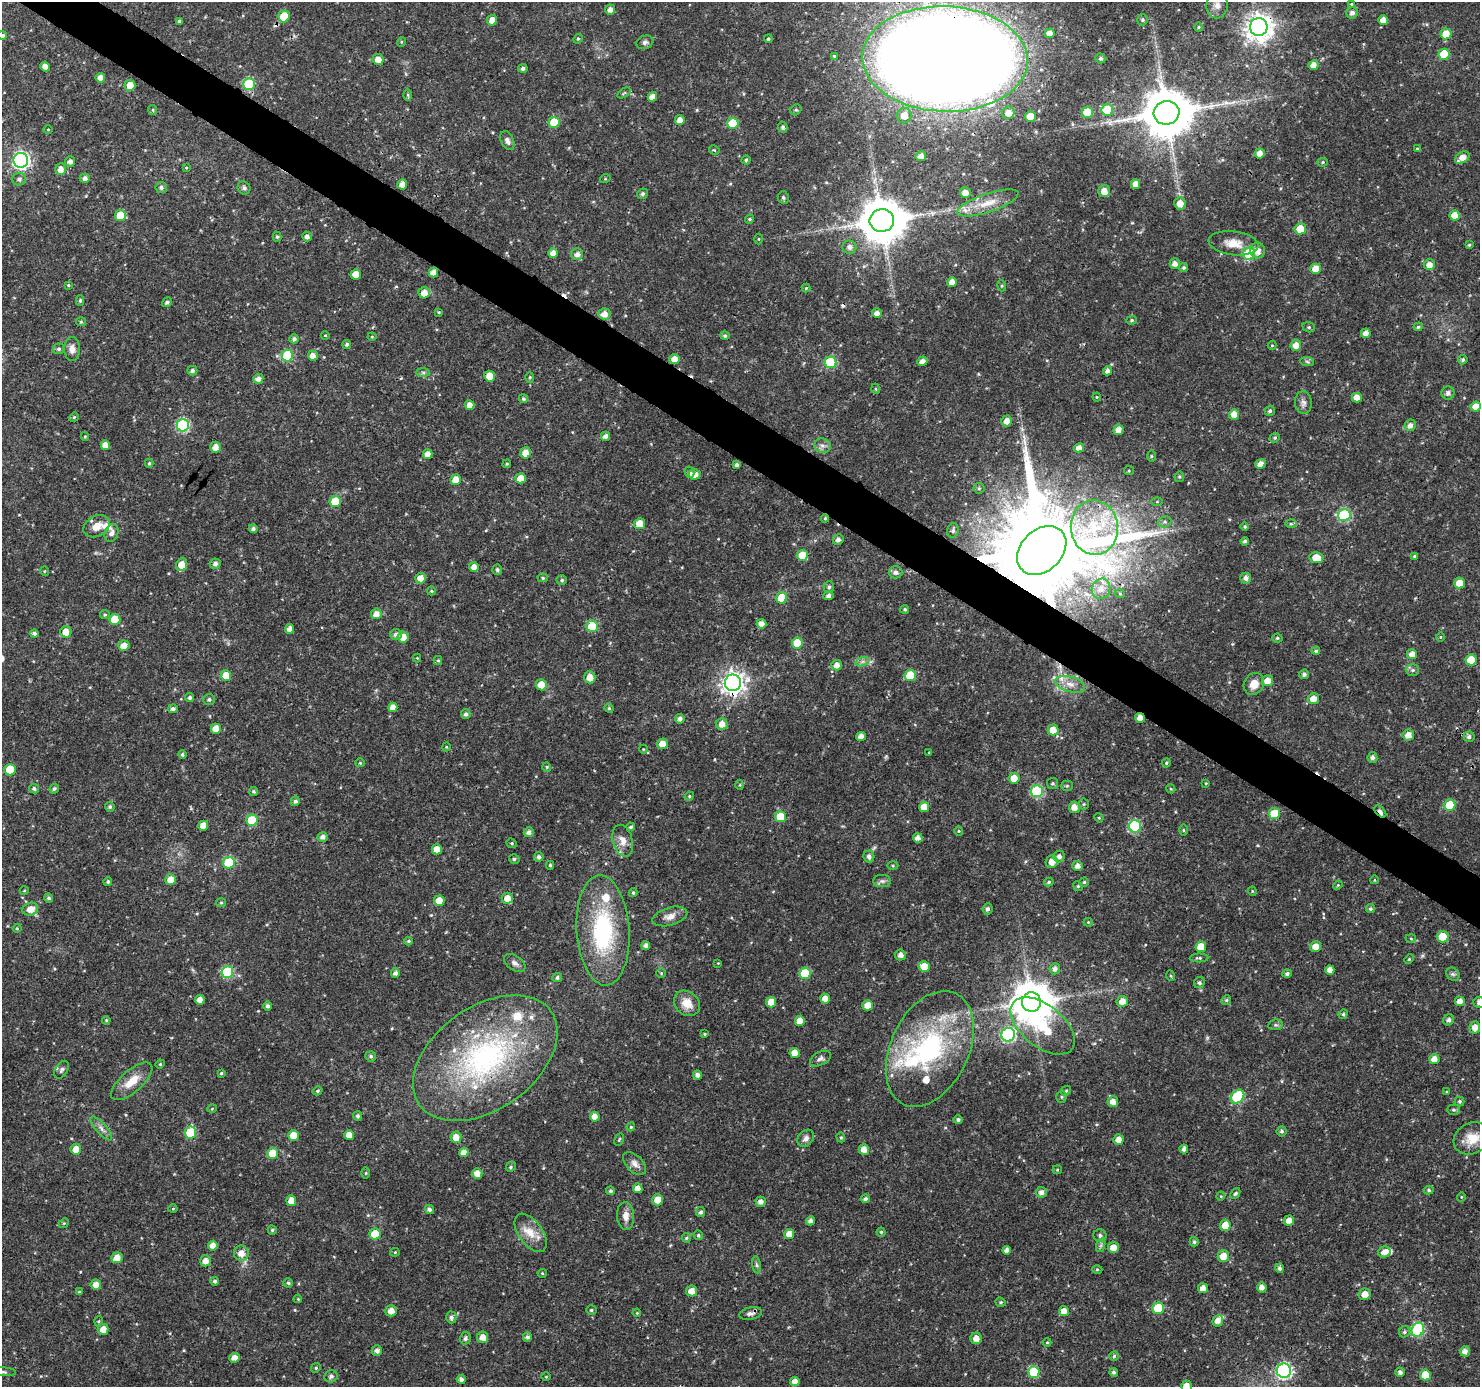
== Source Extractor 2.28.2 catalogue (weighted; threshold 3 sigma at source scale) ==
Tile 11 of 4 x 4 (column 3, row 3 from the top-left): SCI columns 2960-4437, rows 1574-2958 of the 5926 x 5984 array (HDU 1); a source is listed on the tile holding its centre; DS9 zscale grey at full resolution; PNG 1482 x 1389 px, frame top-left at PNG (2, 2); each listed source drawn as its Kron ellipse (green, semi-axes under 4 px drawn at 4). Shown black and unused: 4% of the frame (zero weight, under 3 of 4 exposures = <1% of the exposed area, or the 3 px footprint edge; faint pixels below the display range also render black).
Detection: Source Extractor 2.28.2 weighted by HDU 2 'WHT'; one run over the whole footprint, this tile lists its part. Background 0.0184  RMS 0.0016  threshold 0.00728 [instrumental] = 3 sigma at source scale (4.5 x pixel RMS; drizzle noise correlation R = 1.50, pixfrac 1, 0.0396/0.0396 arcsec/px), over >= 5 px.
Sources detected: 514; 1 too faint to see at this stretch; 2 inside a brighter object's white glare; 3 cosmic-ray / hot-pixel residue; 1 long thin detection or spike segment (spike, bleed or trail) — neither listed nor drawn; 13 inside a brighter listed object's ellipse — not listed separately; the other 494 listed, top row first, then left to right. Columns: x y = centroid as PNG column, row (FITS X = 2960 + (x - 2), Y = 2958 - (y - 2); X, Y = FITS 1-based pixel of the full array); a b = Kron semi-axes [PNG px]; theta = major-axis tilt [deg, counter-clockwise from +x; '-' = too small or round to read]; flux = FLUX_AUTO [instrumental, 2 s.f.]
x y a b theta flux
1351 4 4 4 - 0.15
1217 5 13 10 85 1.2
610 9 5 5 - 0.89
1352 13 6 5 - 0.6
284 16 6 5 - 4.6
492 20 5 5 - 1.3
1142 20 6 5 - 0.31
1383 20 5 4 - 1.2
179 21 4 3 - 0.3
1198 27 5 3 - 0.17
1259 27 9 9 - 180
1050 33 5 4 - 1.1
1446 34 5 5 - 2.4
2 35 4 4 - 0.42
578 39 5 4 - 0.18
768 39 4 4 - 0.31
401 42 5 3 - 0.16
645 42 9 6 18 0.46
1444 54 5 5 - 4.6
835 56 3 3 - 0.61
1100 58 5 4 - 0.35
378 59 6 5 - 1.2
945 59 83 52 -2 710
1314 65 5 5 - 1.2
45 67 5 4 - 1
523 68 4 4 - 0.47
100 78 5 4 - 1.2
249 84 6 6 - 11
130 85 5 5 - 1.7
624 93 7 3 37 0.24
408 95 6 4 -88 0.25
652 97 5 4 - 1.2
153 110 5 4 - 0.23
796 110 6 5 - 0.26
1107 110 6 6 - 8
1087 112 5 5 - 5.6
1008 113 6 6 - 1.3
1166 113 13 12 - 870
904 116 8 7 - 1.7
1030 116 5 5 - 3
680 120 5 5 - 1.2
554 122 5 5 - 4
733 123 6 5 - 5.7
783 127 5 4 - 0.36
48 129 4 3 - 0.13
507 141 10 6 -65 0.62
1417 149 4 3 - 0.16
714 150 5 3 - 0.17
1260 153 5 5 - 1.3
921 156 5 5 - 1.1
1462 158 8 5 31 1.5
21 160 7 7 - 47
746 160 4 4 - 0.24
70 161 5 5 - 0.73
1323 162 5 4 - 0.21
186 168 4 3 - 0.14
61 169 6 5 - 1.1
85 178 5 4 - 0.67
19 179 7 6 - 0.45
605 179 5 3 - 0.15
402 184 5 5 - 1.2
1136 184 5 4 - 1.3
161 187 5 5 - 0.47
244 188 7 6 - 0.48
1104 191 6 6 - 1.4
965 193 5 5 - 1.4
643 194 5 5 - 0.39
783 197 6 5 - 0.36
988 203 32 9 18 3
1180 203 6 5 - 1.5
120 215 5 5 - 3.9
1455 216 5 5 - 2.2
749 219 5 3 - 0.21
882 221 12 11 - 650
1300 229 6 5 - 2.6
307 236 5 4 - 0.6
277 237 5 4 - 0.25
759 239 5 3 - 0.16
1233 243 25 12 -7 2.5
1469 245 4 4 - 0.2
849 247 7 7 - 0.7
1258 251 8 7 - 1
553 253 5 4 - 1.1
577 254 6 6 - 0.74
1249 254 6 6 - 12
1175 263 5 5 - 0.88
1429 265 5 5 - 1.2
1184 267 4 4 - 0.27
1316 269 5 5 - 2
433 273 5 5 - 1.2
356 274 5 5 - 1.7
952 282 5 5 - 1.2
68 285 4 4 - 0.19
1002 286 5 3 - 0.18
806 288 4 4 - 0.19
424 293 5 5 - 1.4
80 300 5 4 - 0.3
167 302 5 4 - 0.39
439 312 3 2 - 0.15
877 313 5 5 - 0.87
604 314 6 5 - 1.3
1132 320 5 4 - 0.25
81 322 5 4 - 0.22
1309 327 6 5 - 0.27
1418 327 5 4 - 0.3
1366 333 5 4 - 0.97
325 335 4 3 - 0.13
725 336 5 4 - 0.33
372 337 4 4 - 0.16
294 339 4 4 - 0.46
347 344 4 4 - 0.37
1272 345 4 4 - 0.16
1296 345 6 5 - 1.2
59 349 5 5 - 0.38
72 349 12 8 -89 1
287 355 6 6 - 9.8
313 356 5 5 - 1.1
675 359 5 5 - 1.5
1463 360 5 4 - 0.36
922 361 5 4 - 0.89
830 362 6 6 - 11
1307 362 7 4 -3 0.32
192 371 5 4 - 0.46
1107 371 5 4 - 0.67
423 373 7 4 -1 0.33
490 376 5 5 - 2.1
530 377 5 4 - 0.23
258 379 5 5 - 0.82
876 389 5 3 - 0.15
1448 393 6 6 - 0.51
1097 397 4 4 - 0.16
1357 398 5 5 - 1.5
523 399 5 4 - 0.34
1303 403 11 8 -86 0.73
470 405 5 5 - 1.3
1476 407 5 5 - 1.5
1270 411 5 5 - 0.36
1234 414 5 5 - 1.3
74 417 5 4 - 0.18
1007 421 5 5 - 1.2
183 425 6 6 - 18
1410 425 6 5 - 0.8
1118 430 5 5 - 1.2
85 436 4 4 - 0.17
606 436 4 4 - 0.64
1275 438 5 4 - 0.25
105 445 5 4 - 1.2
822 446 8 7 - 0.66
215 447 5 5 - 1.3
1079 448 5 4 - 1.1
525 453 5 5 - 1.6
428 454 5 4 - 1.2
1151 456 6 4 -90 0.18
149 463 4 4 - 0.24
507 464 4 3 - 0.19
1260 464 5 4 - 1.1
737 465 4 4 - 0.47
1129 471 5 4 - 0.19
689 472 5 4 - 0.38
695 474 6 5 - 1.3
1179 477 5 5 - 0.23
521 478 5 5 - 2
456 480 5 5 - 2
979 488 5 5 - 0.29
335 501 6 5 - 3.8
1157 502 6 4 1 0.18
1344 515 6 6 - 15
825 518 4 4 - 0.21
1165 522 7 5 19 0.36
640 524 5 5 - 2.2
1291 524 6 4 0 0.26
96 526 14 10 28 1.8
1245 527 4 4 - 0.24
1094 528 27 23 -85 10
253 529 4 4 - 0.45
953 530 7 6 - 0.46
112 533 9 6 71 0.63
838 539 5 5 - 0.59
1245 541 4 3 - 0.33
1042 550 28 20 45 4800
802 555 5 5 - 3.2
1414 556 4 4 - 0.18
1316 558 7 5 -11 2.6
215 564 5 5 - 0.65
182 565 6 5 - 2
474 567 5 5 - 1.2
497 570 5 5 - 0.33
44 571 5 3 - 0.14
896 572 7 6 - 0.66
420 578 5 5 - 1.3
543 578 5 4 - 0.24
1246 578 5 5 - 0.66
562 580 5 4 - 0.26
1459 583 5 5 - 1.9
829 587 6 5 - 0.35
1101 589 10 9 - 1.3
431 591 4 4 - 0.19
1120 594 5 3 - 0.14
828 596 5 4 - 0.54
782 598 5 5 - 4.6
905 609 4 4 - 0.25
376 614 5 5 - 1.1
105 615 5 4 - 0.21
115 619 5 5 - 3.8
761 624 5 5 - 1
592 626 6 5 - 4.5
290 629 5 4 - 0.95
66 632 6 5 - 1.8
34 633 4 4 - 0.38
396 635 5 5 - 0.67
403 637 5 5 - 1.6
1440 637 5 3 - 0.14
1277 638 5 4 - 0.27
797 643 5 5 - 4.5
124 646 5 5 - 1.6
1316 651 4 4 - 0.33
1412 654 5 5 - 1.3
417 658 4 4 - 0.13
438 660 4 4 - 0.21
1471 660 5 5 - 3.2
862 662 7 4 19 0.39
837 665 5 5 - 1.1
1413 670 6 5 - 0.38
1304 674 5 5 - 0.51
226 675 5 5 - 2.8
910 675 5 5 - 4.8
590 677 6 5 - 1.4
1268 681 5 5 - 1.5
733 683 8 8 - 110
1070 684 15 7 -16 1.4
1254 684 11 9 55 1.9
541 685 5 5 - 2.6
190 697 4 4 - 0.36
209 699 6 5 - 0.34
1313 699 5 5 - 1.4
393 707 4 4 - 1.2
609 708 5 4 - 0.22
173 709 4 4 - 0.53
466 714 5 5 - 0.49
1140 718 5 4 - 1.1
680 719 5 4 - 0.7
722 724 6 5 - 1.3
216 729 5 5 - 1.3
1053 730 5 5 - 1.9
1408 735 5 5 - 1.2
861 737 5 4 - 1.1
1469 737 5 5 - 0.44
662 744 5 5 - 1.7
446 747 4 4 - 0.15
643 749 4 3 - 0.13
929 753 4 3 - 0.15
182 755 4 4 - 0.29
1372 758 5 5 - 0.54
360 763 5 4 - 0.21
1166 763 4 4 - 0.2
547 767 5 4 - 0.19
10 770 6 5 - 4.4
1014 778 5 5 - 1.8
1052 783 5 5 - 0.29
1206 783 4 3 - 0.15
740 785 5 3 - 0.15
1067 786 5 5 - 0.24
34 788 5 4 - 0.36
54 789 5 4 - 0.31
1171 789 4 3 - 0.18
253 791 5 4 - 0.29
1037 791 6 6 - 14
689 796 5 4 - 0.21
295 801 5 4 - 0.43
1084 804 5 5 - 0.23
1450 805 6 5 - 5.1
110 807 5 4 - 0.32
924 807 5 5 - 2
1074 807 6 5 - 1.2
1380 812 7 3 -44 1.1
1274 813 5 5 - 4.3
780 817 5 5 - 4.4
1099 818 5 4 - 0.17
252 820 6 5 - 5.1
203 826 5 5 - 1.7
1135 826 6 6 - 13
631 827 4 4 - 0.27
1183 830 5 3 - 0.16
959 831 5 4 - 0.2
529 832 5 5 - 0.65
323 837 5 4 - 0.66
918 838 5 4 - 0.78
623 841 16 10 -75 1.4
512 843 5 4 - 0.23
437 849 5 5 - 1.7
869 856 6 5 - 0.6
1059 856 6 5 - 0.66
539 857 5 4 - 0.47
514 859 5 4 - 0.29
1052 862 6 6 - 1.3
229 863 6 6 - 9.1
550 865 4 4 - 0.25
893 865 5 3 - 0.19
1078 866 5 5 - 0.78
170 880 5 5 - 1.5
1374 880 4 3 - 0.13
882 881 9 6 -1 0.46
108 882 4 4 - 0.29
1049 882 5 4 - 0.28
1084 882 5 4 - 0.24
1338 885 5 4 - 0.16
1078 886 5 4 - 0.2
24 891 4 3 - 0.13
1252 891 5 3 - 0.16
633 893 4 3 - 0.25
49 898 5 4 - 0.38
507 898 5 5 - 1.5
439 901 5 5 - 2.6
221 903 5 4 - 0.21
30 909 8 6 17 1.4
988 909 5 5 - 0.47
1370 909 5 4 - 0.31
670 916 18 9 16 1.3
1088 922 4 4 - 0.19
17 928 4 4 - 0.18
603 930 55 26 -86 17
1443 937 6 6 - 2.7
1411 939 5 3 - 0.17
409 941 4 3 - 0.25
646 946 4 4 - 0.7
1316 946 6 5 - 1.3
1201 947 5 5 - 2.5
900 955 5 5 - 0.82
1199 958 9 4 0 0.31
1409 959 5 3 - 0.17
515 963 12 7 -34 0.64
718 963 3 3 - 0.11
924 966 5 5 - 3.3
1055 969 5 5 - 0.62
1330 970 5 4 - 1.1
227 972 6 6 - 12
395 973 4 4 - 0.57
661 973 5 4 - 0.19
805 973 6 5 - 7.5
1287 974 5 4 - 0.41
1453 974 7 6 - 0.41
1171 976 5 3 - 0.18
557 978 5 4 - 0.33
1199 983 6 5 - 0.36
825 999 5 5 - 1.3
200 1000 5 4 - 1.2
1226 1000 5 4 - 0.25
1122 1001 5 5 - 1.4
1460 1001 5 5 - 0.94
771 1002 5 5 - 1.9
1031 1002 10 9 - 460
1479 1002 6 5 - 0.72
687 1003 14 11 -42 2.2
868 1005 5 5 - 1.6
267 1006 4 4 - 0.46
1343 1014 5 4 - 0.23
106 1020 4 3 - 0.18
1449 1020 6 5 - 0.57
800 1021 5 5 - 1.7
1275 1025 7 5 9 0.33
1043 1026 37 21 -39 20
1475 1028 6 5 - 1.2
704 1034 3 3 - 0.15
1008 1035 7 6 - 21
930 1049 61 39 65 25
795 1053 5 5 - 1.5
371 1056 5 5 - 0.35
485 1058 81 51 36 36
820 1059 11 6 27 0.61
1434 1059 5 5 - 1.2
160 1064 4 4 - 0.18
62 1070 10 6 59 0.45
221 1073 4 4 - 0.21
697 1075 4 4 - 0.67
132 1081 26 10 41 2.7
317 1091 5 4 - 0.28
1066 1091 5 4 - 0.22
1447 1092 4 4 - 0.16
1061 1097 5 5 - 0.27
1237 1097 8 6 47 12
1460 1101 5 5 - 0.29
1113 1102 5 5 - 1.2
212 1109 4 3 - 0.14
1454 1110 6 5 - 0.3
357 1116 5 4 - 0.38
595 1117 5 4 - 1.2
958 1120 4 4 - 0.39
631 1127 4 4 - 0.2
101 1128 15 5 -49 0.82
1281 1131 5 5 - 0.34
190 1133 6 5 - 7.5
293 1135 5 5 - 2.1
349 1135 5 4 - 1.4
456 1137 6 5 - 1.3
841 1137 5 4 - 0.22
806 1138 9 7 47 0.67
1472 1138 19 15 27 2.8
619 1139 7 3 63 0.2
1119 1139 5 5 - 1.3
76 1149 5 5 - 1.7
864 1149 5 5 - 1.3
1184 1149 4 4 - 0.6
464 1152 4 4 - 1.1
273 1153 5 5 - 3
635 1164 14 8 -44 0.97
511 1167 5 4 - 0.26
1057 1170 5 4 - 0.18
366 1173 6 4 89 0.17
477 1173 5 5 - 1.3
638 1188 5 4 - 1.2
1429 1190 5 4 - 0.25
611 1191 4 4 - 0.33
1041 1192 5 5 - 0.67
1235 1193 6 4 48 0.26
1221 1196 4 3 - 0.13
1461 1197 5 3 - 0.14
865 1199 4 4 - 0.43
657 1200 6 5 - 1.7
291 1201 5 5 - 1.7
761 1202 5 5 - 0.76
173 1209 4 4 - 0.17
429 1209 4 4 - 0.57
701 1212 5 4 - 0.42
626 1216 14 8 -86 1.3
811 1221 4 4 - 0.63
1289 1221 5 5 - 1.2
64 1223 5 4 - 0.19
1225 1225 5 5 - 2
272 1230 4 4 - 0.23
881 1232 4 4 - 0.22
531 1233 22 12 -54 2.5
375 1234 5 5 - 4.7
789 1234 5 5 - 1.3
698 1235 5 4 - 0.28
1100 1236 6 6 - 0.43
686 1238 5 4 - 0.22
1194 1242 5 4 - 0.33
1101 1245 7 4 72 0.34
213 1246 5 4 - 1.2
1113 1247 5 5 - 1.4
1007 1250 4 4 - 0.71
395 1252 5 4 - 0.18
1384 1252 6 5 - 1
241 1253 7 7 - 1.5
1223 1256 6 5 - 2.1
117 1258 5 5 - 1.5
205 1261 5 5 - 1.2
756 1265 8 4 -81 0.33
1280 1268 4 4 - 0.41
1097 1269 5 3 - 0.16
542 1273 4 4 - 0.17
215 1281 4 4 - 0.36
288 1283 5 4 - 0.29
96 1285 5 5 - 1.2
1203 1288 5 5 - 1.1
1262 1288 5 5 - 0.87
691 1291 5 5 - 1.3
79 1292 4 3 - 0.26
1365 1294 6 5 - 1.3
298 1299 4 3 - 0.14
1001 1302 5 4 - 0.24
1158 1308 6 5 - 6
591 1310 5 4 - 0.27
391 1311 6 5 - 1
1064 1311 5 5 - 1.4
637 1313 4 3 - 0.14
751 1313 12 6 13 0.61
451 1317 6 5 - 0.55
99 1321 5 3 - 0.19
1218 1321 6 5 - 0.94
103 1329 5 5 - 1.5
1418 1330 7 6 - 14
1404 1332 6 5 - 0.35
483 1337 6 5 - 1.2
527 1337 5 4 - 0.51
465 1338 6 5 - 0.42
976 1338 6 5 - 1.2
1047 1342 4 4 - 0.17
377 1351 5 5 - 0.62
1465 1351 5 5 - 0.89
1114 1356 4 4 - 0.25
234 1358 5 4 - 1.1
316 1368 5 4 - 0.23
1284 1371 7 7 - 28
3 1372 13 4 -3 0.41
1034 1372 6 6 - 6.4
1114 1372 4 4 - 0.36
1400 1372 5 4 - 0.45
1425 1375 5 5 - 3.9
331 1376 7 6 - 0.51
546 1377 4 3 - 0.11
461 1379 4 4 - 0.6
795 1382 5 4 - 1
1186 1386 5 5 - 1.3
Overlapping masked pixels (flux is a lower limit): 10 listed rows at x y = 1259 27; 945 59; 1166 113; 21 160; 825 518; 1042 550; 733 683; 1140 718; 1380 812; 485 1058
Isophote crosses this tile's border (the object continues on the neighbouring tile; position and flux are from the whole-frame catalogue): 7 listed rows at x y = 1217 5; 2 35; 945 59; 10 770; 1479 1002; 3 1372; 1186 1386